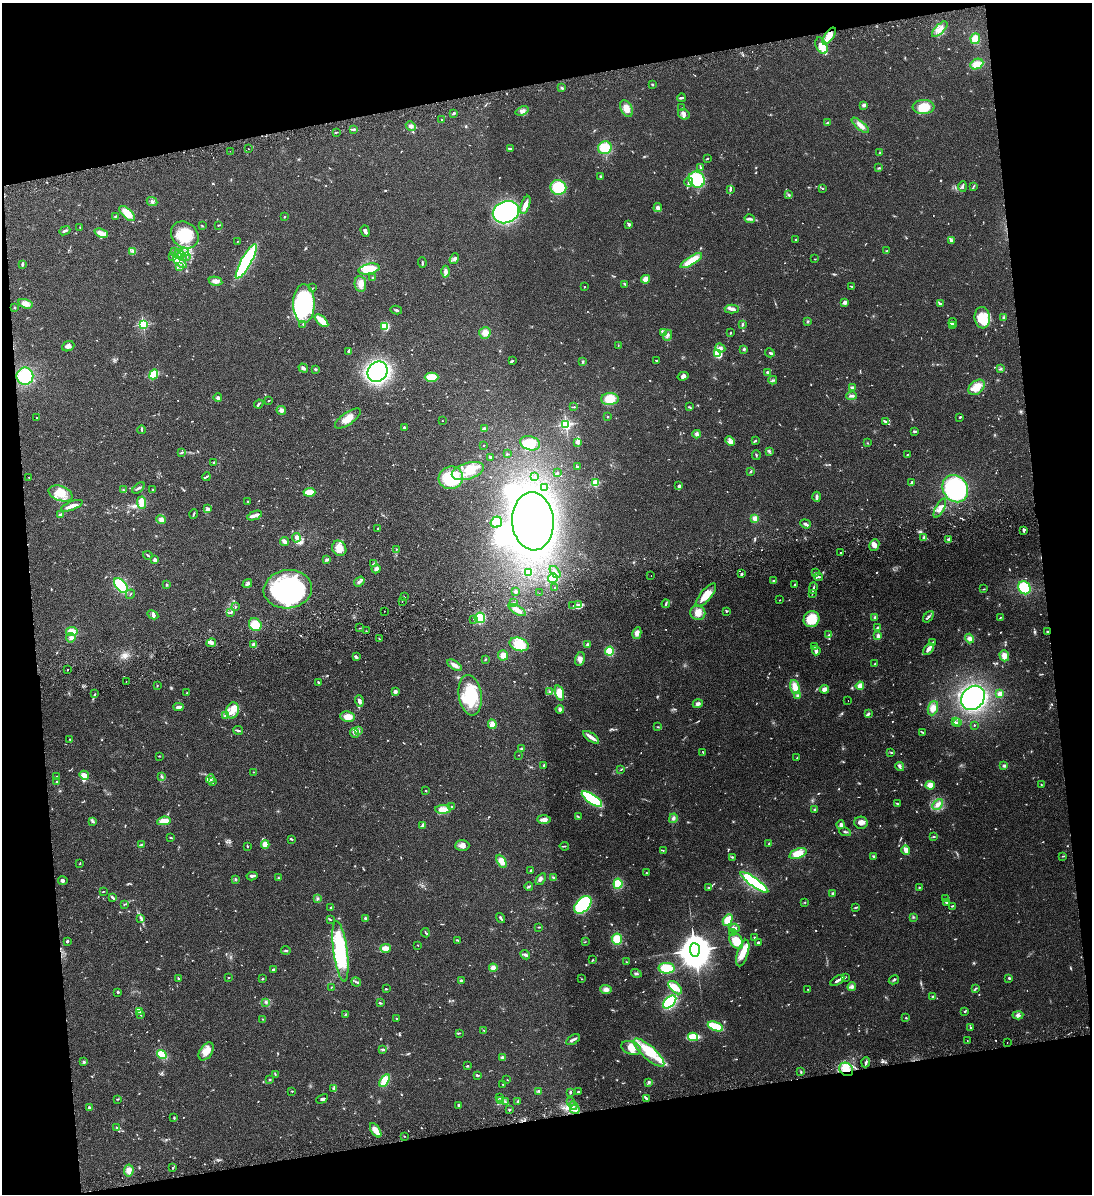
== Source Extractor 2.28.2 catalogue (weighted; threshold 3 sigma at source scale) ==
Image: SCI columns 259-4617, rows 57-4822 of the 4766 x 4878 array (HDU 1 of 3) = the unmasked area's bounding box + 8 px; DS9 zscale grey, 4 x 4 block average (1 PNG px = mean of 4 x 4 image px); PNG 1094 x 1196 px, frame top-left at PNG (2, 3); each listed source drawn as its Kron ellipse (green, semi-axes under 4 px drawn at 4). Shown black and unused: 21% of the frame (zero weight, under 2 of 3 exposures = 3% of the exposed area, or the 3 px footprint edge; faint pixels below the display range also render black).
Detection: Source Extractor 2.28.2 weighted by HDU 2 'WHT'. Background 0.0672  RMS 0.0079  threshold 0.0354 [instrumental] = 3 sigma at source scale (4.5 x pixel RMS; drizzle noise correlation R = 1.50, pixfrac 1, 0.05/0.05 arcsec/px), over >= 5 px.
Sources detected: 947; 6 too faint to see at this stretch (4 x 4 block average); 11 inside a brighter object's white glare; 6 cosmic-ray / hot-pixel residue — neither listed nor drawn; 29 coinciding with a brighter row at this scale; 70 inside a brighter listed object's ellipse — not listed separately; of the other 825, all 500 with FLUX_AUTO >= 2.47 (the completeness limit of this list) listed and drawn (325 fainter detections not listed), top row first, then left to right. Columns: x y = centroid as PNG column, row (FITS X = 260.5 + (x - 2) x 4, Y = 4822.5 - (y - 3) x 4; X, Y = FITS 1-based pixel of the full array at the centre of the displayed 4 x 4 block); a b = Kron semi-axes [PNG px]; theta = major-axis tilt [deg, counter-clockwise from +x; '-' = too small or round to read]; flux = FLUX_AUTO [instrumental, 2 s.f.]
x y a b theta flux
940 29 10 4 45 30
829 36 10 4 56 66
975 39 5 4 - 54
821 46 9 5 -64 58
977 64 7 5 24 42
652 84 3 2 - 4.7
562 88 3 2 - 5.5
681 98 4 2 - 7.5
864 105 3 3 - 15
923 107 11 7 3 100
626 108 9 5 -62 38
682 108 2 2 - 2.9
522 111 7 4 19 16
454 113 2 2 - 9.4
684 114 6 5 - 18
442 120 2 2 - 3.2
827 123 4 2 - 4.7
860 125 10 3 -39 30
411 126 5 4 - 14
354 129 3 2 - 7.8
336 132 3 2 - 2.8
605 148 7 6 - 110
248 149 2 2 - 6.2
510 149 4 2 - 6.7
230 151 2 2 - 4.8
880 153 2 2 - 2.9
707 159 3 2 - 3.4
701 168 2 2 - 8.5
879 168 2 2 - 3.6
600 176 3 3 - 4.7
697 180 8 7 - 180
689 182 5 2 - 10
963 186 5 2 - 6.6
973 186 3 2 - 3
558 187 8 7 - 180
822 188 3 2 - 3.3
730 190 4 2 - 6.9
789 195 3 2 - 3.9
152 202 5 4 - 11
525 205 9 4 70 34
658 208 4 3 - 17
506 212 13 11 21 750
127 213 10 4 -43 54
115 216 2 2 - 5.5
284 217 3 2 - 3.5
750 219 5 3 - 11
218 225 4 2 - 4.2
628 225 4 3 - 6.5
202 226 3 2 - 3.2
80 227 3 2 - 3.4
65 231 6 2 22 9.1
365 231 6 3 -71 15
101 233 7 3 -24 28
185 235 15 12 -42 140
796 239 2 2 - 4.4
952 240 3 2 - 3.8
238 241 2 2 - 2.6
132 251 3 2 - 5.7
174 251 4 2 - 4.5
886 251 2 2 - 2.6
185 252 4 2 - 10
181 255 7 4 -51 25
172 257 3 2 - 4.6
186 257 2 2 - 3
454 258 5 3 - 9.5
815 259 2 2 - 2.7
246 261 19 5 61 440
691 261 12 4 32 83
180 262 8 3 -40 25
422 262 5 2 - 5.2
22 264 3 2 - 9
179 267 2 2 - 2.6
369 269 10 5 12 130
445 272 6 3 -89 17
373 277 3 2 - 4.3
646 279 4 3 - 36
216 281 7 4 -12 22
360 284 8 6 -82 28
625 284 3 2 - 5.3
852 286 3 2 - 5.1
585 287 2 2 - 3.2
313 288 3 2 - 2.5
845 303 3 3 - 12
25 304 7 4 -17 35
304 304 19 11 -90 560
940 304 2 2 - 8.3
14 308 2 2 - 4.2
732 309 7 4 -1 17
396 310 6 2 -14 6.7
982 318 10 7 -83 82
1004 318 4 3 - 7
322 321 8 3 -42 100
808 321 2 2 - 3.5
953 323 4 2 - 7.5
303 324 3 2 - 4
143 325 2 2 - 650
742 325 4 2 - 6.6
952 325 2 2 - 3.5
385 326 4 4 - 95
485 333 6 5 - 33
663 333 4 2 - 6.4
730 333 3 2 - 3
667 335 6 3 70 11
618 345 2 2 - 2.9
68 346 6 5 - 18
720 348 5 3 - 15
744 349 3 2 - 5.1
348 351 3 2 - 9.4
770 353 5 2 - 9.5
718 354 4 3 - 130
656 360 3 2 - 3.3
512 361 3 3 - 5.6
583 362 2 2 - 2.5
303 368 5 2 - 21
315 369 3 2 - 6.1
1001 369 3 2 - 4.5
377 372 11 9 50 1000
767 372 3 2 - 8.6
154 374 5 3 - 110
25 376 8 8 - 180
683 376 5 3 - 13
431 377 7 4 1 86
773 380 4 2 - 6.6
977 387 9 6 41 68
852 388 2 2 - 49
852 396 5 2 - 8.8
218 398 4 3 - 13
610 399 9 6 2 85
269 400 3 2 - 2.7
259 404 5 2 - 7.3
574 407 2 2 - 3.1
689 407 4 2 - 4.2
281 410 5 4 - 15
608 417 2 2 - 16
960 417 3 2 - 3.9
36 418 2 2 - 2.5
348 418 15 6 36 51
442 421 2 2 - 3.7
885 422 3 2 - 5.1
566 424 2 2 - 880
404 427 2 2 - 5.2
484 428 3 2 - 8.8
142 430 4 2 - 5
915 431 3 2 - 6.5
697 434 4 4 - 11
730 441 5 3 - 14
755 441 4 2 - 4.1
577 442 3 3 - 7.2
530 443 10 7 -17 120
867 443 2 2 - 2.7
484 445 2 2 - 2.8
769 451 3 2 - 4
181 453 3 2 - 4.3
507 454 2 2 - 2.8
756 455 5 2 - 4.6
907 455 2 2 - 3.2
490 457 2 2 - 14
214 462 4 2 - 5.4
577 467 3 2 - 7.8
468 471 17 8 16 87
751 471 3 2 - 4
557 473 2 2 - 2.8
535 476 2 2 - 12
29 477 2 2 - 3.5
206 477 4 2 - 5.6
451 478 12 11 - 260
911 482 4 2 - 9.8
595 483 2 2 - 340
679 486 3 3 - 10
139 488 7 2 38 9.3
545 488 3 3 - 13
955 489 14 12 -58 480
124 490 2 2 - 4
152 490 3 2 - 3.1
309 492 6 3 3 70
61 493 12 7 -20 67
817 497 5 2 - 11
248 501 2 2 - 11
142 503 6 4 -86 44
72 506 11 3 21 28
940 508 10 4 62 25
207 509 4 3 - 11
194 514 5 2 - 5.8
60 515 2 2 - 10
255 515 8 3 21 18
755 518 3 3 - 26
161 520 5 4 - 17
533 521 29 21 -86 1900
496 522 6 5 - 71
806 524 5 2 - 12
378 529 2 2 - 5
1023 530 4 2 - 7.9
924 537 3 3 - 11
296 538 5 3 - 10
949 539 3 2 - 4.9
285 542 4 3 - 21
874 545 6 5 - 21
339 548 8 7 - 53
396 549 2 2 - 3.5
841 553 2 2 - 17
148 555 4 2 - 5.2
155 560 2 2 - 80
327 560 3 3 - 8.1
373 564 4 2 - 4.2
376 569 5 3 - 18
528 572 4 3 - 65
555 572 7 2 -49 14
815 573 2 2 - 34
742 574 3 2 - 7
651 576 2 2 - 2.9
818 577 4 2 - 7.8
553 578 5 4 - 150
359 581 6 3 36 13
773 581 3 2 - 4.6
247 584 5 3 - 8.6
167 585 3 2 - 4.6
795 585 3 2 - 5.3
121 586 9 5 -48 220
554 588 2 2 - 19
813 588 5 2 - 7.1
1024 588 7 6 - 210
288 589 24 19 7 780
984 589 3 2 - 3.1
516 591 2 2 - 19
539 593 2 2 - 12
130 594 5 2 - 2.8
812 594 2 2 - 3.1
706 595 14 5 50 74
404 597 2 2 - 2.7
780 600 2 2 - 2.7
402 601 2 2 - 3.3
514 603 3 2 - 5.3
666 604 4 2 - 6.8
573 605 2 2 - 3.2
578 605 4 3 - 12
236 607 2 2 - 3.1
517 610 9 3 -30 32
384 611 2 2 - 2.9
726 611 3 2 - 4.5
231 612 4 3 - 6.4
698 613 7 7 - 39
153 615 6 3 -28 12
875 617 4 2 - 4.6
928 617 6 3 50 11
480 618 5 5 - 150
1000 618 2 2 - 3.7
474 619 2 2 - 11
811 619 8 7 - 99
255 625 7 6 - 78
878 627 2 2 - 5.2
360 628 2 2 - 2.5
366 631 2 2 - 2.6
72 632 6 4 -11 47
1047 632 2 2 - 4.2
637 633 6 4 78 23
829 635 4 2 - 5.5
878 636 3 2 - 18
71 638 5 4 - 16
379 639 3 2 - 2.6
969 639 5 4 - 18
933 642 2 2 - 4.4
211 643 5 4 - 16
519 644 10 6 -19 120
254 645 2 2 - 95
588 645 3 3 - 8.4
814 646 2 2 - 2.9
928 649 6 3 45 22
610 651 4 4 - 96
816 651 4 3 - 13
503 655 5 5 - 27
1004 656 5 4 - 32
356 657 4 2 - 11
580 659 7 5 76 21
485 660 3 2 - 3.8
875 664 2 2 - 5.3
454 665 8 3 -33 21
67 670 2 2 - 11
126 682 2 2 - 13
319 683 3 3 - 6.2
157 686 2 2 - 2.5
860 686 4 3 - 39
795 687 7 4 -73 44
824 689 5 4 - 20
395 692 3 3 - 11
549 692 4 3 - 7
187 693 2 2 - 12
559 693 8 4 -72 65
95 694 2 2 - 3.1
1000 694 4 3 - 21
470 695 20 11 -81 210
797 696 3 2 - 5.7
973 698 13 11 48 800
359 701 6 3 -74 15
848 701 2 2 - 3.3
698 704 5 4 - 13
178 707 5 3 - 15
933 708 7 5 70 31
560 709 4 4 - 11
232 710 8 6 73 40
868 714 4 2 - 11
225 716 4 2 - 4.9
348 717 7 5 -9 42
955 722 4 2 - 6.6
958 723 3 2 - 6
492 724 5 4 - 30
974 725 2 2 - 3.7
658 727 2 2 - 3.5
238 730 5 2 - 7.5
359 730 3 2 - 3.8
922 732 3 2 - 4.8
355 733 5 3 - 12
591 737 9 2 -35 34
70 739 2 2 - 2.7
521 749 4 3 - 6.9
703 752 2 2 - 3.1
891 753 2 2 - 4.3
519 755 2 2 - 2.9
159 756 2 2 - 2.7
797 758 2 2 - 2.6
544 765 2 2 - 12
900 766 4 3 - 11
1004 766 4 2 - 6.2
621 770 2 2 - 2.8
254 772 3 2 - 3.4
84 775 5 4 - 42
161 776 3 2 - 5.4
56 777 2 2 - 8
210 779 4 3 - 9.7
56 782 2 2 - 6.7
212 782 4 2 - 5.2
930 785 4 4 - 44
1041 785 2 2 - 2.9
426 790 2 2 - 7.3
592 799 12 4 -34 350
897 803 3 2 - 3.4
938 804 6 3 47 25
452 807 2 2 - 14
443 809 8 4 1 55
814 810 2 2 - 3.8
578 817 3 2 - 4.1
673 818 5 3 - 9.9
544 820 6 3 -2 22
92 821 4 2 - 5.6
164 821 7 4 9 53
861 823 6 6 - 24
423 825 3 2 - 27
841 825 4 3 - 14
845 832 6 2 -10 7.6
170 837 4 2 - 3.2
934 837 3 2 - 4.2
292 839 3 2 - 4.1
142 844 4 2 - 5.8
265 844 4 3 - 40
769 844 2 2 - 3.1
247 846 2 2 - 4
462 846 7 5 1 23
564 846 4 2 - 5.1
663 850 2 2 - 2.8
906 850 4 3 - 24
798 854 9 5 20 82
874 856 3 2 - 7.3
1063 856 3 2 - 2.7
732 857 2 2 - 5
502 861 7 4 -60 37
80 864 2 2 - 3.7
531 870 2 2 - 16
646 873 2 2 - 3
252 876 5 2 - 11
278 878 3 2 - 3.3
554 878 3 2 - 5.4
235 879 2 2 - 2.9
541 879 7 2 55 9.5
63 881 5 3 - 9.5
754 882 17 4 -35 670
618 884 5 4 - 88
529 886 4 2 - 5.2
708 887 2 2 - 3.2
919 887 2 2 - 5.3
103 891 3 2 - 3.1
833 893 3 3 - 5.9
112 897 4 2 - 8
946 898 2 2 - 3.7
317 899 3 2 - 7.1
805 902 3 2 - 2.5
947 903 3 2 - 8.9
124 904 4 2 - 4.5
583 905 10 6 47 390
952 906 3 2 - 4
330 907 3 2 - 3.6
856 907 3 2 - 4.5
913 917 2 2 - 2.8
141 918 2 2 - 3.7
365 918 3 2 - 8.8
501 918 5 2 - 9.4
330 920 2 2 - 3.3
728 920 6 4 61 64
539 927 3 2 - 3.3
734 928 5 3 - 11
425 933 4 2 - 4.1
732 933 3 2 - 7.4
754 937 2 2 - 3.2
617 939 5 5 - 79
457 940 3 2 - 4.9
67 941 3 2 - 7.7
736 941 8 6 -57 92
585 942 3 2 - 2.8
758 942 3 2 - 7.2
418 945 2 2 - 2.8
385 948 5 3 - 41
286 950 4 2 - 5.7
695 950 7 5 -86 17000
340 951 30 7 -82 480
743 953 14 5 72 75
525 955 5 2 - 6.5
592 960 3 2 - 3.2
626 962 2 2 - 2.7
493 968 4 4 - 22
667 968 8 5 -4 120
273 969 3 2 - 6.5
636 973 5 2 - 6.7
845 977 3 2 - 4.8
229 978 2 2 - 3.2
1009 978 2 2 - 6.7
179 979 3 2 - 3.8
263 979 3 2 - 3.6
582 979 2 2 - 2.6
461 980 3 2 - 9.5
837 980 8 2 32 16
894 980 5 2 - 7.7
356 982 5 2 - 7.4
331 987 2 2 - 2.7
852 987 4 3 - 12
675 988 8 4 -44 69
386 989 2 2 - 2.8
808 989 2 2 - 3.9
975 989 4 2 - 5.4
606 990 5 4 - 20
118 992 2 2 - 5.6
933 996 2 2 - 9.8
266 1002 3 3 - 6.1
670 1002 8 5 43 330
380 1003 3 2 - 5.6
139 1011 3 2 - 4.5
965 1011 2 2 - 3.8
346 1014 3 2 - 4.2
141 1015 3 2 - 3.7
1018 1015 5 3 - 12
396 1018 2 2 - 4.3
906 1018 2 2 - 3.3
262 1019 2 2 - 2.7
715 1026 8 3 -22 150
970 1027 4 2 - 4.3
483 1030 2 2 - 2.6
459 1033 3 2 - 3.5
693 1037 5 3 - 140
573 1040 7 2 33 10
967 1041 2 2 - 2.7
1007 1042 2 2 - 3.6
631 1048 10 6 -21 46
383 1050 4 2 - 8.6
206 1051 10 6 57 43
649 1053 20 6 -42 110
162 1055 5 4 - 82
502 1057 3 3 - 7.7
83 1061 3 2 - 4.7
866 1062 5 2 - 9.2
467 1066 3 2 - 3.7
846 1069 7 6 - 59
801 1072 2 2 - 3.9
275 1074 3 2 - 3.6
477 1075 4 2 - 7.3
270 1080 2 2 - 3.5
507 1080 2 2 - 2.9
385 1081 7 4 57 84
649 1083 4 2 - 5.6
503 1085 2 2 - 2.5
334 1088 3 2 - 5.1
292 1091 2 2 - 3.1
539 1091 3 2 - 7
570 1092 2 2 - 10
578 1092 3 2 - 5.5
500 1098 2 2 - 2.6
646 1098 4 2 - 5.3
118 1099 3 2 - 3.5
322 1099 6 2 27 8.5
501 1101 2 2 - 2.5
505 1101 3 2 - 3.1
518 1101 3 2 - 10
570 1101 2 2 - 5
459 1105 3 3 - 5.5
573 1105 4 2 - 9.1
90 1108 3 2 - 4.6
575 1109 5 3 - 17
509 1110 2 2 - 3.1
174 1118 3 2 - 3.2
117 1127 3 2 - 4.4
376 1130 8 4 -57 41
404 1136 2 2 - 2.9
173 1168 2 2 - 11
129 1170 6 5 - 29
Overlapping masked pixels (flux is a lower limit): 3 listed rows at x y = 829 36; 1047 632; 846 1069
Diffuse or blended objects may show on this block-average render without a row.